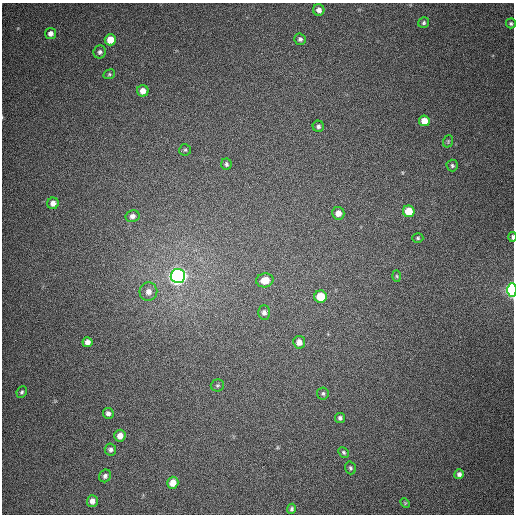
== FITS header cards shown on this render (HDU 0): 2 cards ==
NAXIS1  =                  512
NAXIS2  =                  512

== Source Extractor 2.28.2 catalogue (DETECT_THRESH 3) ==
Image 512 x 512 px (HDU 0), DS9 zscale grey, 1 PNG px = 1 image px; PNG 516 x 516 px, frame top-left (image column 1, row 512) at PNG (2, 3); each listed source drawn as its Kron ellipse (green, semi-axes under 4 px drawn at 4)
Background 389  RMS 9.7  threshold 29.2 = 3 sigma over >= 5 px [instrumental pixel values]
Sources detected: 45; all 45 listed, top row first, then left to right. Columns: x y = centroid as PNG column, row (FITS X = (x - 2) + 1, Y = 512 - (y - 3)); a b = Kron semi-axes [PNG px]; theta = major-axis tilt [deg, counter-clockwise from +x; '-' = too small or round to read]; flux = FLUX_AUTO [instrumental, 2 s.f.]
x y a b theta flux
319 10 6 5 - 3500
424 23 6 5 - 1200
511 23 5 5 - 1300
50 34 5 5 - 3300
300 39 6 5 - 1600
110 40 6 5 - 9800
100 52 6 6 - 1700
109 74 6 4 22 1000
143 91 6 6 - 5100
424 121 5 5 - 6700
318 126 5 5 - 1600
448 141 6 4 71 910
185 150 6 6 - 1100
226 164 5 5 - 1400
452 166 6 5 - 1300
53 203 6 5 - 3600
409 211 6 6 - 15000
338 213 6 6 - 4700
132 216 7 6 - 2700
512 237 5 3 - 1100
418 238 5 4 - 940
178 276 7 7 - 380000
397 276 6 3 -88 740
265 280 9 7 11 9200
512 290 7 4 90 140000
148 292 9 9 - 4300
321 297 6 6 - 16000
264 312 7 6 - 2500
87 342 5 5 - 3400
299 342 6 6 - 4300
217 385 7 6 - 1200
22 392 6 5 - 1300
323 393 6 6 - 1300
108 413 5 5 - 2200
340 418 5 5 - 1700
120 436 6 5 - 5100
110 449 6 5 - 1900
344 452 6 4 -46 1200
350 468 6 5 - 1200
459 474 5 4 - 2100
105 476 6 5 - 1900
173 483 6 5 - 7000
92 501 6 5 - 3400
405 503 5 4 - 700
292 509 5 4 - 1300
At the frame edge (FLAGS 8, measured only in part): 2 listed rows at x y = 512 237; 512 290